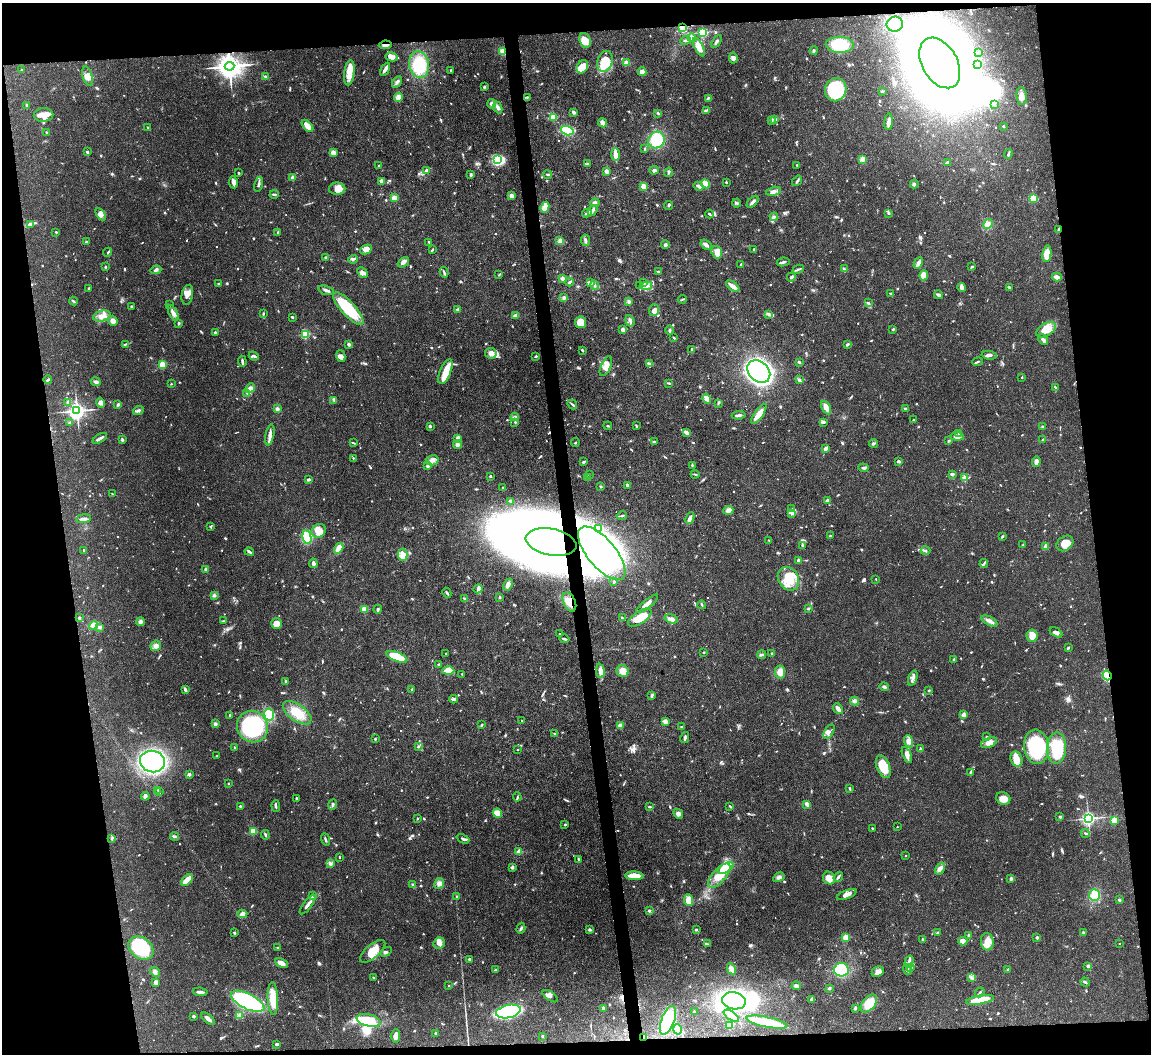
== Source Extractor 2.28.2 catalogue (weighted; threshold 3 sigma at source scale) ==
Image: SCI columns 1-4595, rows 238-4444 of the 4595 x 4572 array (HDU 1 of 3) = the unmasked area's bounding box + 8 px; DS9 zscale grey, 4 x 4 block average (1 PNG px = mean of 4 x 4 image px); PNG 1153 x 1056 px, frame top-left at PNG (2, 3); each listed source drawn as its Kron ellipse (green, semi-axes under 4 px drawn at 4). Shown black and unused: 16% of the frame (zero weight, under 3 of 4 exposures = <1% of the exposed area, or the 3 px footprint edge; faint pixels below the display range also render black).
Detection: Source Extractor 2.28.2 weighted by HDU 2 'WHT'. Background 0.106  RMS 0.0043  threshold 0.0191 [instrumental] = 3 sigma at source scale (4.5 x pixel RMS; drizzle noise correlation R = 1.50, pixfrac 1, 0.05/0.05 arcsec/px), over >= 5 px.
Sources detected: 1111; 10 too faint to see at this stretch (4 x 4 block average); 16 inside a brighter object's white glare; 5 cosmic-ray / hot-pixel residue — neither listed nor drawn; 26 coinciding with a brighter row at this scale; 58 inside a brighter listed object's ellipse — not listed separately; of the other 996, all 500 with FLUX_AUTO >= 2.39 (the completeness limit of this list) listed and drawn (496 fainter detections not listed), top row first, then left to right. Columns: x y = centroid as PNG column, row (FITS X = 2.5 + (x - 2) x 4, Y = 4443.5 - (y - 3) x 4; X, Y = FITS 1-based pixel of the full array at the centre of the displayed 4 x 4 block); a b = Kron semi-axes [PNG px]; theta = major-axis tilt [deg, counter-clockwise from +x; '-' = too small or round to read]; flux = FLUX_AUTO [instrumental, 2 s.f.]
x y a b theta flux
895 24 8 7 - 67
682 27 4 3 - 52
703 32 2 2 - 300
692 38 4 3 - 20
585 40 8 5 -71 32
686 40 5 2 - 4.9
716 42 7 2 57 6.4
385 45 6 3 6 14
840 45 14 8 -2 110
699 47 10 4 -63 22
503 51 4 3 - 16
814 51 4 2 - 3.7
979 52 3 2 - 2.9
392 57 6 4 -10 11
733 58 5 3 - 9.5
605 61 11 7 72 58
626 63 3 3 - 13
940 63 27 17 -60 5800
419 64 13 10 -82 110
978 64 3 2 - 2.8
229 66 5 4 - 3600
582 67 7 5 60 53
385 69 7 2 59 18
22 70 2 2 - 2.7
451 70 2 2 - 2.7
642 72 4 3 - 18
349 73 12 5 84 37
88 76 10 4 -74 19
266 76 4 2 - 3.6
397 82 6 3 58 7.1
484 87 2 2 - 4.2
836 90 12 10 70 230
882 91 2 2 - 4.6
1022 96 9 5 -83 18
398 97 4 4 - 17
527 97 4 2 - 4
708 98 4 3 - 3.4
492 104 5 4 - 7.3
27 105 2 2 - 9.9
994 105 3 2 - 3.3
498 107 6 4 -65 10
706 110 3 3 - 3.9
574 112 4 3 - 5.8
658 113 3 2 - 3
44 115 9 7 4 48
553 117 2 2 - 140
775 119 3 2 - 3.5
771 121 4 3 - 4.6
889 122 8 2 84 16
603 123 5 3 - 14
307 126 7 3 -48 30
1003 126 2 2 - 6.2
148 128 4 2 - 2.6
567 131 6 4 -16 120
47 133 3 2 - 5.4
656 140 9 7 51 85
645 149 3 2 - 3.3
87 152 2 2 - 13
333 153 4 3 - 17
1008 154 5 2 - 4.1
615 155 6 2 -87 39
862 159 2 2 - 84
498 160 4 3 - 120
947 162 4 2 - 3.5
588 164 4 2 - 4.8
379 165 2 2 - 3.1
797 165 2 2 - 2.8
427 170 2 2 - 22
654 170 4 4 - 6.8
606 172 2 2 - 47
669 172 5 2 - 3.8
238 173 2 2 - 3.6
471 175 3 3 - 5.4
548 175 4 2 - 3.1
293 177 2 2 - 42
381 181 4 3 - 11
797 181 5 2 - 6
233 182 6 2 -81 16
726 182 2 2 - 3.8
259 184 7 2 77 6.6
705 184 5 3 - 37
914 184 4 3 - 4.9
643 186 4 3 - 16
699 186 5 3 - 7.9
337 189 8 6 -1 18
773 191 7 3 14 8.7
274 194 5 2 - 3.5
511 196 4 3 - 11
394 198 3 3 - 20
1033 198 2 2 - 200
753 202 7 3 47 9.7
595 203 5 4 - 6.9
737 203 4 3 - 4.2
669 205 4 2 - 2.6
545 207 5 4 - 23
593 210 6 3 52 7.1
587 213 5 3 - 6.8
888 213 3 2 - 3.3
101 214 7 4 -58 9.8
709 214 4 2 - 4.1
774 217 4 3 - 4.3
988 224 5 2 - 4.6
30 225 4 3 - 5.6
1058 230 4 2 - 3
56 232 2 2 - 3
278 232 3 2 - 3.2
586 240 5 2 - 6.4
560 241 3 2 - 11
86 242 2 2 - 12
429 242 3 2 - 3.2
665 245 4 2 - 4.9
706 245 6 3 -36 8.2
366 249 6 4 25 16
754 249 2 2 - 3
432 250 4 2 - 3
108 252 5 2 - 2.7
717 252 6 5 - 21
1047 254 8 4 80 35
325 257 3 3 - 3.1
353 259 5 3 - 5.4
403 262 6 3 38 11
783 262 6 2 11 5.7
918 263 6 3 61 13
741 264 2 2 - 2.4
105 267 3 2 - 2.9
972 267 4 2 - 3.5
798 269 6 2 24 4.7
844 269 3 3 - 4.1
156 270 5 3 - 6.1
658 271 3 2 - 2.6
362 272 6 3 -44 9.1
444 272 5 2 - 3.7
499 275 3 2 - 2.8
924 275 5 4 - 28
791 277 4 2 - 5.4
1057 277 5 3 - 14
562 278 4 3 - 6.1
569 282 4 2 - 3.4
591 282 3 2 - 3
643 283 4 2 - 3.5
218 284 2 2 - 2.4
595 285 4 2 - 4.3
640 286 3 2 - 4.2
646 286 6 3 9 7.3
733 286 8 3 -37 21
962 287 4 2 - 25
1009 287 4 2 - 3.2
89 288 3 2 - 4
326 290 8 2 -17 8.7
890 294 3 2 - 3
187 295 10 5 79 18
938 295 4 2 - 8.6
564 298 4 3 - 5
682 299 5 2 - 3.2
73 301 4 2 - 3.4
628 301 3 3 - 4.5
868 303 3 2 - 3.9
169 305 4 2 - 3.3
132 306 3 2 - 4.8
348 309 21 7 -48 110
458 309 3 3 - 5.5
654 310 6 5 - 17
173 313 8 3 -64 12
263 313 4 2 - 3.1
769 314 4 2 - 3.9
515 315 4 2 - 9.9
102 316 9 5 12 21
292 317 2 2 - 4.2
113 321 5 4 - 14
630 321 6 3 -70 6.2
581 322 6 5 - 45
179 323 3 2 - 4.3
893 329 3 3 - 3.6
623 330 3 2 - 16
669 330 5 2 - 5.2
1046 330 11 6 31 44
215 333 3 3 - 6.3
305 334 2 2 - 210
674 338 3 2 - 2.5
1043 340 6 2 -53 7.6
125 344 4 2 - 3.2
349 344 4 3 - 5.2
847 344 4 2 - 3.6
691 349 3 2 - 3
582 350 3 2 - 2.8
491 353 6 5 - 12
989 355 7 2 -8 6.6
254 356 5 2 - 7.4
341 356 6 3 -76 7.6
536 356 3 2 - 5.5
242 361 5 2 - 6.8
799 362 4 2 - 4.1
977 362 5 2 - 3.4
649 364 4 3 - 5.3
162 365 2 2 - 150
606 366 10 5 66 24
759 371 13 9 -43 1300
445 372 13 5 66 45
1022 377 2 2 - 4.6
48 380 4 2 - 3.4
799 380 4 3 - 4.1
96 382 5 3 - 8
669 383 4 2 - 3
171 384 2 2 - 2.5
1055 387 3 2 - 3.1
250 388 5 4 - 15
247 393 4 3 - 4.5
707 399 5 3 - 19
334 400 4 2 - 4
68 402 4 3 - 5
100 403 5 3 - 6.5
718 403 4 2 - 3.1
118 404 3 2 - 4.6
572 405 5 2 - 4
826 407 7 4 -63 20
277 409 3 3 - 7.6
905 409 3 2 - 2.7
77 411 3 3 - 1500
138 411 5 3 - 6.8
759 414 12 3 54 34
739 415 7 2 7 7
515 417 4 3 - 5.7
913 420 2 2 - 6.3
69 422 3 2 - 2.4
515 422 2 2 - 3
824 422 4 2 - 3.3
430 426 3 2 - 4.3
608 426 4 2 - 2.8
636 426 4 2 - 2.5
1043 426 2 2 - 4.2
686 432 3 2 - 14
959 434 2 2 - 4.3
270 435 10 3 79 12
957 436 6 3 -4 16
100 438 8 2 30 7.5
458 438 3 2 - 12
122 440 4 3 - 2.9
1043 440 3 2 - 5.4
949 441 3 2 - 3.6
655 442 4 2 - 3.6
353 443 4 2 - 2.6
575 443 4 2 - 2.8
873 443 4 2 - 3.6
457 445 4 4 - 8.1
826 448 4 3 - 6.2
353 458 2 2 - 2.7
432 460 6 5 - 12
898 461 3 3 - 5.3
1036 461 5 3 - 13
583 462 3 2 - 4.8
692 465 3 2 - 2.9
428 466 2 2 - 28
863 468 5 2 - 4.9
589 474 2 2 - 7.7
695 474 4 2 - 2.9
952 474 3 2 - 7.4
490 476 3 2 - 2.5
587 478 3 2 - 5.2
964 478 2 2 - 77
308 480 4 2 - 4.7
628 485 3 2 - 5.8
601 486 3 2 - 2.9
503 488 3 2 - 2.9
112 494 2 2 - 2.5
828 500 3 3 - 6.6
511 501 4 3 - 6.2
792 509 3 2 - 4.1
728 510 5 3 - 13
792 513 3 2 - 2.6
622 516 5 2 - 4.4
690 518 6 3 66 8.9
84 519 7 3 8 8.1
210 527 3 2 - 3.1
599 528 4 3 - 4.2
319 531 7 6 - 19
830 536 3 2 - 2.8
1002 536 3 2 - 3
307 537 7 4 -78 120
769 540 4 2 - 2.4
551 542 26 13 -11 7100
1065 543 9 7 36 30
802 545 4 2 - 4.7
1023 545 2 2 - 2.6
1046 547 3 2 - 23
339 548 6 3 58 26
84 551 3 2 - 3.6
925 551 5 2 - 5.2
249 552 5 2 - 5.9
602 553 33 14 -50 190
403 555 6 4 -85 26
798 561 3 2 - 8.2
313 563 4 2 - 9.5
984 564 4 2 - 3.4
206 569 2 2 - 23
788 579 12 10 -58 71
876 579 2 2 - 3.3
614 582 3 2 - 2.7
508 585 6 3 65 14
478 589 5 3 - 5.7
447 593 5 2 - 4.2
214 595 4 4 - 4.8
500 597 2 2 - 3.3
465 599 4 3 - 5.1
569 602 10 6 -66 30
647 604 13 3 39 22
702 605 4 2 - 3.1
809 608 3 2 - 3.9
364 609 2 2 - 130
378 609 4 3 - 3.7
79 618 3 2 - 4.5
622 618 3 2 - 2.6
640 618 13 6 33 76
671 619 7 3 -16 15
224 621 4 2 - 2.6
990 621 9 3 -28 11
140 622 4 4 - 7.4
277 624 5 5 - 23
93 625 4 4 - 30
100 627 3 3 - 6.1
1056 632 7 3 -29 9
559 634 2 2 - 2.8
1032 636 6 5 - 25
565 639 5 2 - 4.7
156 646 5 5 - 11
1068 648 3 2 - 2.9
703 652 2 2 - 2.6
446 654 2 2 - 9.8
772 654 3 2 - 3.6
762 655 4 3 - 5.9
397 657 11 4 -21 96
954 660 4 2 - 4.5
438 664 2 2 - 3.5
448 671 6 3 2 37
600 671 7 4 -84 18
623 671 6 5 - 23
780 672 6 5 - 25
462 674 2 2 - 3.2
1107 675 5 3 - 130
913 678 8 3 69 9.2
285 681 4 2 - 3.9
884 687 4 3 - 4.7
185 689 4 3 - 5.5
412 690 2 2 - 13
929 690 2 2 - 2.8
652 695 3 3 - 3.1
454 699 4 3 - 7.9
854 701 4 4 - 7.7
838 709 6 3 -52 17
297 713 16 8 -36 54
269 714 6 4 -82 83
230 715 3 2 - 2.7
963 715 2 2 - 37
522 721 2 2 - 3.1
665 721 3 3 - 17
215 724 4 4 - 6
482 725 3 2 - 3.3
620 725 3 2 - 17
252 727 16 15 - 300
681 727 3 2 - 3.8
829 732 8 4 59 8.9
554 733 3 2 - 2.8
987 737 3 2 - 3
685 738 6 2 78 6.2
375 739 2 2 - 3.5
909 741 6 4 -70 10
989 743 8 4 24 20
418 746 2 2 - 7
1036 747 17 12 -83 230
235 748 2 2 - 3.6
1056 748 15 9 88 100
920 749 3 2 - 3.7
518 750 2 2 - 3.5
907 755 8 3 -66 14
217 756 3 2 - 3.1
1017 759 8 6 -72 30
152 762 12 10 -14 580
883 767 12 6 -67 59
970 773 4 2 - 3.3
189 774 3 3 - 6.3
228 783 2 2 - 5
849 788 3 2 - 3.8
158 790 3 2 - 2.7
159 792 2 2 - 4
145 796 4 3 - 6.1
517 797 4 2 - 2.9
296 798 2 2 - 2.7
1003 799 7 6 - 27
807 804 4 2 - 17
333 805 5 3 - 5.2
240 806 3 2 - 2.4
276 806 6 2 -87 4.1
730 806 4 2 - 2.7
649 807 3 2 - 3.8
497 813 5 4 - 30
678 814 5 4 - 9
1060 817 3 2 - 5.1
1088 818 2 2 - 890
417 819 3 2 - 2.4
1114 820 2 2 - 130
565 824 2 2 - 7.7
897 827 2 2 - 2.6
872 828 2 2 - 2.5
253 831 2 2 - 100
1085 833 5 2 - 4
265 835 5 2 - 3.9
175 836 4 3 - 4.3
112 839 3 2 - 3
325 839 6 2 -71 4.6
463 839 7 2 -23 5.2
519 852 2 2 - 72
905 855 2 2 - 2.6
339 857 2 2 - 6.2
579 860 3 2 - 4.1
330 863 4 3 - 4.7
512 867 2 2 - 7.7
726 868 9 4 28 66
940 869 6 4 54 10
634 876 9 4 -2 39
719 876 15 6 48 48
779 877 6 3 31 6.6
838 877 5 2 - 5.4
829 878 6 5 - 32
1011 879 4 3 - 4.8
187 880 7 3 41 54
439 883 5 4 - 13
413 885 3 2 - 3
847 894 10 4 21 16
1095 895 6 5 - 48
312 896 4 3 - 7.9
456 897 4 2 - 3.2
689 900 6 4 -85 25
1119 900 3 2 - 3.6
308 905 11 3 52 15
649 911 3 3 - 3.6
242 914 5 4 - 12
521 928 6 2 71 4.5
589 930 4 3 - 4.2
696 930 2 2 - 4.6
234 933 4 2 - 2.8
938 933 3 2 - 4.3
1084 933 4 3 - 4.4
969 935 2 2 - 9.8
1037 937 2 2 - 19
846 938 2 2 - 130
923 939 3 2 - 3.2
963 941 4 3 - 18
987 942 8 6 -87 25
439 943 6 5 - 11
1119 943 2 2 - 2.9
707 944 3 2 - 2.6
141 948 14 10 -38 210
277 948 3 2 - 2.6
373 951 15 6 40 48
386 952 6 3 32 5.4
470 959 3 2 - 6.7
909 962 6 2 75 8.2
281 963 7 4 -27 16
1088 966 3 3 - 4.4
911 967 4 2 - 3.9
731 969 6 4 -61 17
495 970 3 2 - 2.5
841 970 7 7 - 160
907 970 5 4 - 6.7
1008 970 3 2 - 4.5
155 972 5 4 - 7.5
878 972 6 5 - 11
373 977 2 2 - 2.4
972 978 4 2 - 3.6
156 982 3 3 - 12
1085 982 5 2 - 4.4
448 986 2 2 - 3.7
796 986 4 4 - 7.2
829 988 3 3 - 2.9
200 992 7 2 -6 10
980 992 5 2 - 3.3
550 996 9 4 -34 9.7
273 999 16 5 -88 63
812 999 4 3 - 8
980 1000 14 4 10 58
247 1001 18 7 -26 420
734 1001 12 8 -11 350
869 1003 10 6 49 76
603 1008 3 2 - 7.7
855 1008 4 3 - 3.4
508 1011 13 6 12 430
694 1012 2 2 - 13
194 1016 3 2 - 4.2
239 1016 3 2 - 3.2
731 1016 9 4 -35 25
208 1019 8 3 -43 12
369 1020 12 6 -13 98
668 1020 15 6 69 170
767 1022 21 5 -11 100
729 1025 4 3 - 20
677 1029 5 4 - 39
436 1033 3 2 - 2.6
396 1036 7 4 89 14
542 1036 3 2 - 2.7
644 1038 3 2 - 4
277 1044 3 2 - 3.7
Overlapping masked pixels (flux is a lower limit): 11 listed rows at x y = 682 27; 385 45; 503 51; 940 63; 229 66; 527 97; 1058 230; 551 542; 569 602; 1107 675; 644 1038
Diffuse or blended objects may show on this block-average render without a row.